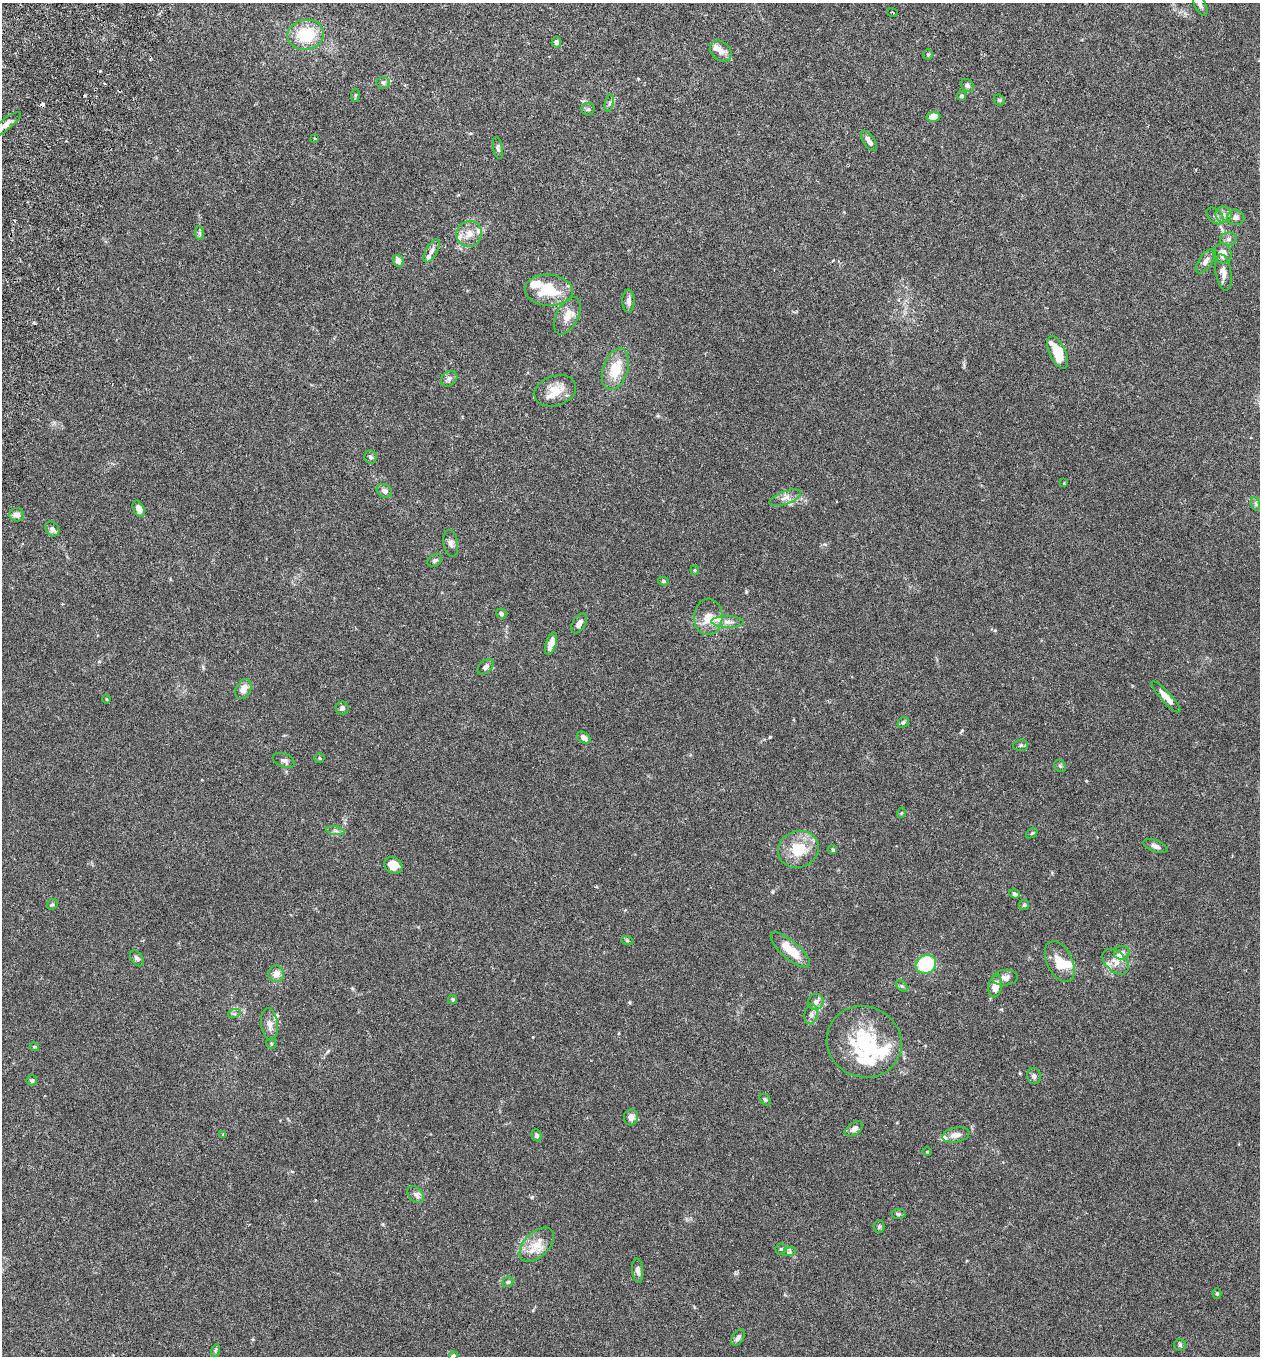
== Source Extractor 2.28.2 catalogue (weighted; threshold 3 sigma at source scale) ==
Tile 11 of 4 x 4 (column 3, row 3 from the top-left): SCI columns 2709-3966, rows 1382-2735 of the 5545 x 5468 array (HDU 1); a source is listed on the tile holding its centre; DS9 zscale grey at full resolution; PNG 1262 x 1358 px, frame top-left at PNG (2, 3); each listed source drawn as its Kron ellipse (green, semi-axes under 4 px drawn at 4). Shown black and unused: <1% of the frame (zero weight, under 3 of 6 exposures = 3% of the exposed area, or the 3 px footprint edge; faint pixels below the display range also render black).
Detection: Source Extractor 2.28.2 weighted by HDU 2 'WHT'; one run over the whole footprint, this tile lists its part. Background 0.0167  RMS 0.0019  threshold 0.00797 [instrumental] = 3 sigma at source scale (4.09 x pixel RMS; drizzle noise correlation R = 1.36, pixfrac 0.8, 0.05/0.05 arcsec/px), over >= 5 px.
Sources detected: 133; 2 inside a brighter object's white glare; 2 cosmic-ray / hot-pixel residue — neither listed nor drawn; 14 inside a brighter listed object's ellipse — not listed separately; the other 115 listed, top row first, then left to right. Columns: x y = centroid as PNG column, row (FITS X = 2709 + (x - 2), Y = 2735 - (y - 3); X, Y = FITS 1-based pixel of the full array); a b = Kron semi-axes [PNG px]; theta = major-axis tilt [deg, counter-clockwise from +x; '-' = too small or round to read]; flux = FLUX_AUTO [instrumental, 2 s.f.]
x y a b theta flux
1200 5 11 5 -62 0.5
893 12 5 2 - 0.15
306 35 18 15 10 7.1
556 42 5 4 - 0.67
721 51 12 9 -44 1.3
928 55 5 5 - 0.22
383 83 7 5 5 0.35
967 85 7 5 -44 0.42
355 95 6 4 89 0.24
962 96 5 4 - 0.39
999 100 6 5 - 0.25
609 103 9 3 76 0.3
588 109 6 6 - 0.36
933 117 7 5 7 1.9
5 124 19 6 38 1.2
315 138 4 4 - 0.18
869 141 11 5 -57 1.1
498 148 11 4 -79 0.41
1224 214 8 8 - 0.78
1215 216 10 6 -42 0.66
1236 217 8 7 - 0.73
199 233 7 4 -88 0.34
469 234 13 12 - 1.8
1228 239 8 6 1 0.6
432 251 13 5 61 0.71
1223 253 10 9 - 1.5
398 261 6 5 - 1.2
1206 261 14 6 54 0.9
1223 272 18 8 -81 1.2
549 290 24 15 -5 7
628 301 11 6 -90 0.88
567 316 20 11 63 2.1
1058 352 17 8 -65 5.3
615 369 22 12 71 4.8
449 379 9 7 38 0.58
555 391 21 15 18 3.1
371 457 7 6 - 0.42
1064 483 4 4 - 0.14
384 491 8 6 -32 0.76
785 498 16 6 20 1.1
1256 504 7 4 -71 0.29
139 509 8 5 -62 1
17 515 7 6 - 0.92
52 529 8 6 -49 0.67
451 543 13 7 -82 0.76
435 560 8 5 30 0.37
695 570 4 4 - 0.19
663 581 5 4 - 0.27
501 614 5 5 - 0.51
708 617 18 14 86 2.8
728 622 16 6 -2 1
579 623 11 6 57 0.94
551 643 12 5 71 1.6
486 667 9 6 43 0.69
243 689 10 7 62 1.5
1166 697 20 5 -48 1.5
107 699 4 3 - 0.17
342 708 6 6 - 0.54
903 722 6 5 - 0.27
584 738 7 5 -35 0.89
1021 745 7 5 3 0.32
319 758 5 4 - 0.24
284 760 12 6 -21 0.61
1060 766 6 5 - 0.29
901 813 5 3 - 0.15
335 831 9 4 -9 0.47
1032 833 6 3 35 0.21
1155 846 13 6 -19 0.78
798 849 21 18 20 5.3
833 850 4 4 - 0.27
393 865 9 8 - 2.4
1014 894 6 4 -19 0.39
52 904 6 5 - 0.27
1024 905 5 5 - 0.23
627 940 6 4 -19 0.24
790 950 24 9 -41 4.3
1122 953 8 7 - 0.6
137 958 9 6 -53 0.53
1060 962 22 12 -63 3.1
1116 962 15 10 -43 1.5
926 964 10 9 - 9.2
276 974 8 8 - 1.2
1005 978 13 8 6 0.88
902 986 7 4 -43 0.3
995 986 11 6 80 2.2
453 999 4 4 - 0.27
816 1002 8 7 - 0.88
234 1014 6 4 18 0.28
811 1014 10 6 79 0.64
270 1024 16 8 -83 1.2
864 1042 38 35 -27 12
271 1044 5 4 - 0.22
34 1047 5 4 - 0.2
1034 1076 8 7 - 0.53
32 1080 5 5 - 0.33
765 1100 6 4 -48 0.27
631 1117 8 7 - 1.2
854 1129 10 6 34 0.94
223 1135 4 3 - 0.19
537 1135 6 5 - 0.33
956 1135 14 7 11 1.1
927 1152 5 3 - 0.14
415 1194 9 7 -44 0.65
899 1214 7 5 -3 0.31
879 1226 6 5 - 0.27
537 1245 21 12 45 2.9
781 1249 5 5 - 0.31
789 1252 7 4 17 0.31
638 1271 12 5 -85 0.69
508 1282 6 4 42 0.26
1217 1293 5 4 - 0.25
738 1337 9 5 57 0.6
1180 1345 6 6 - 0.34
215 1351 6 4 73 0.2
453 1356 5 4 - 0.26
Isophote crosses this tile's border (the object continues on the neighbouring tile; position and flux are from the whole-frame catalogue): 2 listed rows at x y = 5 124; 453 1356
Unlisted compact peaks at least as high as the median listed source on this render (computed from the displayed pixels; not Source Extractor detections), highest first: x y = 770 737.